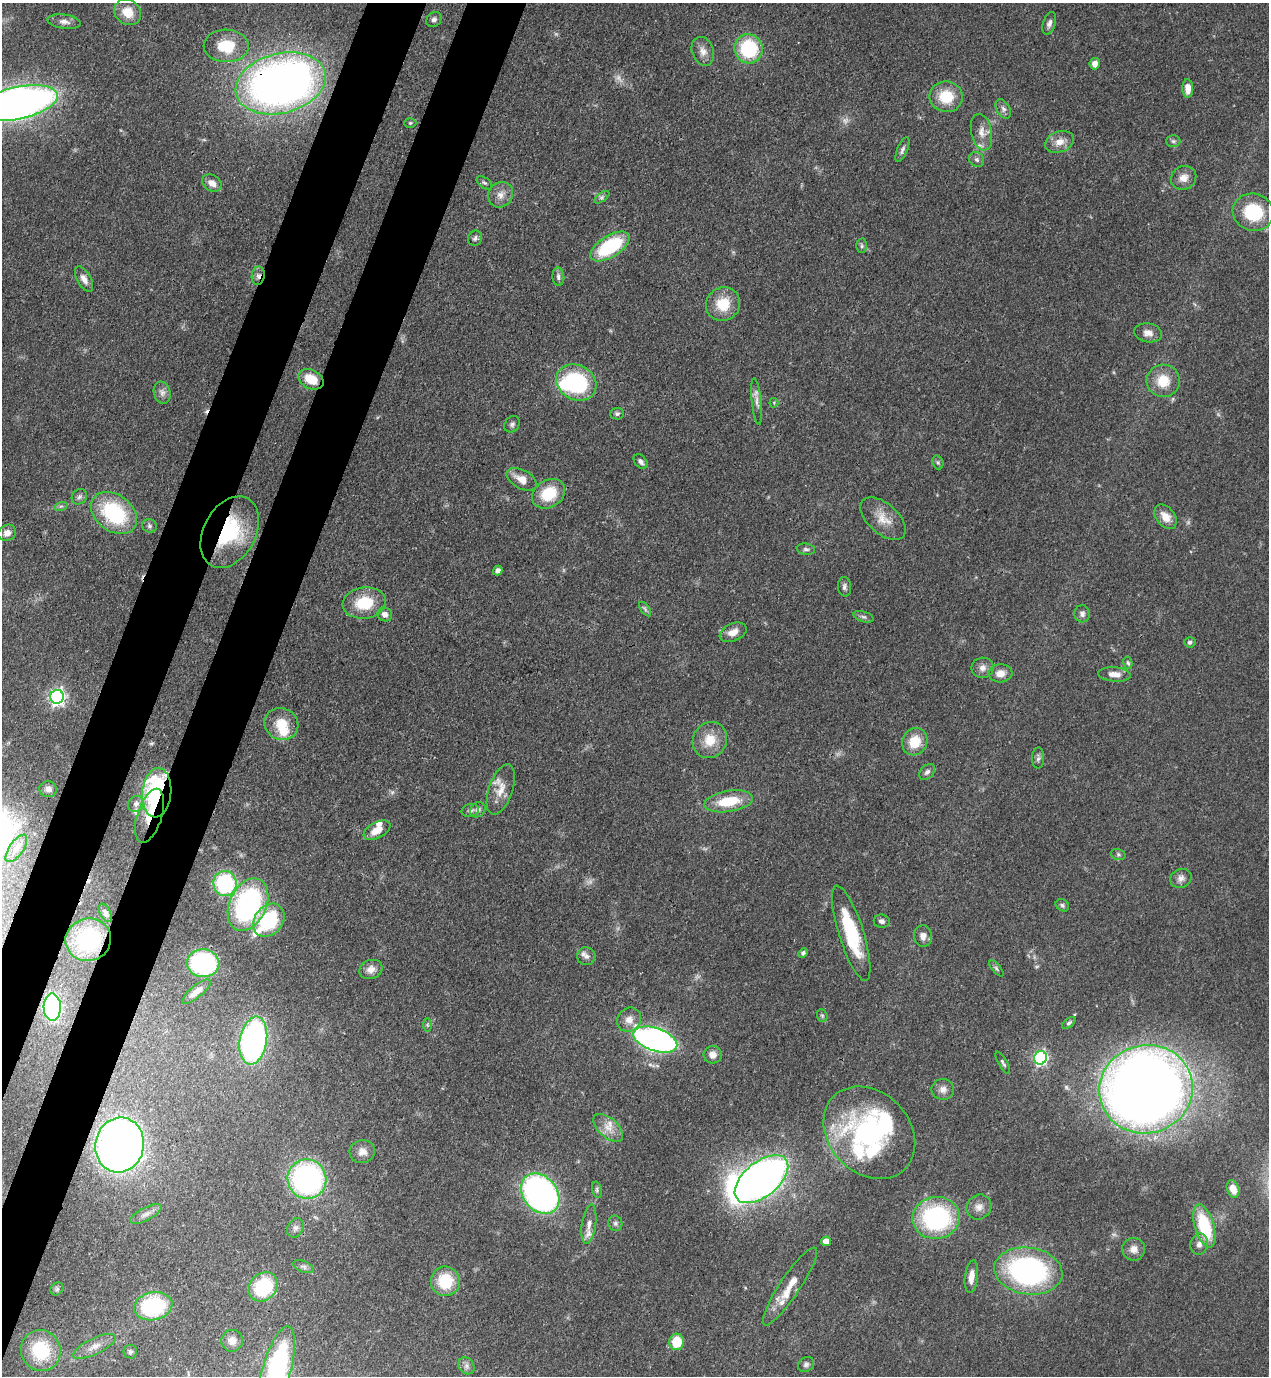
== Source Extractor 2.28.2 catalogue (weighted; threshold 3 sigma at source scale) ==
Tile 7 of 4 x 4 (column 3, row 2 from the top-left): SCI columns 2885-4151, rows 2791-4164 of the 5638 x 5579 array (HDU 1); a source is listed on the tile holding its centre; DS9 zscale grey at full resolution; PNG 1271 x 1378 px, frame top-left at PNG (2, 3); each listed source drawn as its Kron ellipse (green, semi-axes under 4 px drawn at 4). Shown black and unused: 8% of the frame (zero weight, under 3 of 4 exposures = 7% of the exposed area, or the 3 px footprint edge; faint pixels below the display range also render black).
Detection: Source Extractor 2.28.2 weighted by HDU 2 'WHT'; one run over the whole footprint, this tile lists its part. Background 0.0512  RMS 0.0033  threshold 0.0147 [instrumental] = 3 sigma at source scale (4.5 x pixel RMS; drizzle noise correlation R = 1.50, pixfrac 1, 0.05/0.05 arcsec/px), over >= 5 px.
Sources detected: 165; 5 too faint to see at this stretch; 4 inside a brighter object's white glare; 1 cosmic-ray / hot-pixel residue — neither listed nor drawn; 8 inside a brighter listed object's ellipse — not listed separately; the other 147 listed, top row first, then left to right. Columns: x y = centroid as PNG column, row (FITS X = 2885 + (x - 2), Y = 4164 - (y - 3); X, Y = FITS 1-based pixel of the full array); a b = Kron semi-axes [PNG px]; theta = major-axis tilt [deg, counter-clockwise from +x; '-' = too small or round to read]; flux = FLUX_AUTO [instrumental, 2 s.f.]
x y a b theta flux
128 12 14 12 -40 5.9
434 19 8 7 - 1.1
64 22 17 7 -7 2
1049 23 11 6 71 1.3
226 46 22 16 -2 12
749 49 15 14 - 23
703 51 15 10 -69 2.8
1095 64 6 5 - 2.4
281 83 46 30 14 240
1188 88 9 5 -88 3.3
946 97 17 15 -9 10
17 103 41 16 12 240
1003 109 10 6 -60 1.3
410 123 6 5 - 0.46
981 132 18 10 -78 3.6
1173 141 7 6 - 0.75
1059 142 15 10 21 3.5
902 150 13 5 67 1.1
977 160 8 7 - 1
1184 178 13 11 24 3.2
212 183 10 7 -32 2.6
484 183 9 5 -36 0.76
501 195 13 12 - 3
602 197 9 4 36 0.81
1253 212 20 18 -18 19
475 238 8 7 - 0.9
610 246 22 10 33 25
862 246 7 5 -90 0.75
258 276 9 6 80 1.4
558 277 9 6 -85 1
84 279 14 7 -61 2.2
723 304 17 16 - 8.8
1148 333 14 9 -9 2.6
311 379 13 9 -27 6.7
1163 381 16 16 - 7.4
576 382 21 17 -28 34
162 393 11 8 -74 1.7
757 401 23 5 -84 1.9
774 403 5 4 - 0.36
617 414 7 5 3 0.8
512 424 9 7 51 1
641 462 8 6 -50 1.1
938 462 7 5 -70 0.68
522 479 16 9 -29 4.1
549 494 18 13 33 11
79 497 8 7 - 1.1
61 506 7 4 18 0.57
114 513 25 18 -38 29
1166 517 14 9 -50 4
883 519 27 15 -41 6.1
149 526 7 6 - 0.9
230 532 38 26 61 27
7 533 9 8 - 2.2
806 549 9 5 -8 0.89
498 570 5 4 - 1.4
844 587 10 6 -85 1.1
364 603 22 15 8 12
645 609 8 4 -54 0.76
385 614 7 7 - 1.7
1082 614 8 8 - 1.3
863 617 10 5 -17 0.88
733 632 14 8 25 3.2
1190 642 5 5 - 0.79
1128 663 6 4 -78 0.58
982 668 11 10 - 2.1
1000 673 12 9 4 2.9
1114 674 16 7 -4 2.8
57 697 7 6 - 110
281 724 17 15 -24 7.1
710 740 18 17 - 7.2
915 742 14 12 61 8
1038 758 10 6 89 1
927 772 9 6 46 1.1
48 789 9 8 - 1.6
501 790 26 12 71 5
157 793 25 14 85 54
729 801 24 10 9 11
136 804 8 7 - 1.4
470 810 9 6 13 1.1
478 810 8 6 42 1.2
150 816 28 12 72 19
377 830 14 8 27 4.3
16 848 16 7 55 2.5
1118 854 7 5 -19 0.64
1181 878 11 9 25 1.7
225 883 12 11 - 33
248 905 27 18 65 63
1062 905 7 5 -34 0.73
105 913 10 5 -64 1
269 920 18 14 52 25
882 921 8 6 -7 1.1
851 933 50 12 -72 21
923 936 11 9 -88 2.3
88 940 23 21 15 27
803 953 5 4 - 0.77
586 956 9 9 - 1.5
203 963 16 14 -5 48
996 968 10 4 -50 0.68
371 969 12 9 21 2.5
196 992 18 6 39 3.2
52 1007 13 8 -89 53
822 1016 6 5 - 0.56
629 1020 13 11 42 3
1069 1023 8 4 39 0.68
427 1025 7 4 -89 0.59
655 1040 23 11 -18 140
253 1041 24 13 80 87
713 1055 9 8 - 2.4
1040 1058 7 6 - 68
1003 1063 12 3 -60 0.7
943 1089 11 10 - 2.2
1146 1089 47 44 16 530
608 1128 18 9 -42 3.9
869 1133 51 40 -46 56
120 1145 28 24 77 240
362 1152 12 11 - 2.7
307 1179 20 19 - 77
761 1179 31 17 39 230
1233 1189 9 6 -73 3.1
597 1190 8 4 -78 0.67
540 1194 22 17 -50 120
979 1207 13 12 - 2.7
146 1214 17 6 27 2.2
936 1218 23 21 8 49
615 1223 8 7 - 0.98
589 1224 20 7 82 2.5
1204 1226 22 9 -74 19
295 1228 10 8 58 1.4
826 1241 5 4 - 2.9
1199 1244 11 8 76 1.7
1134 1249 11 11 - 2.8
304 1267 11 5 -22 1
1028 1271 34 23 -8 73
971 1277 16 6 83 3.1
445 1281 15 14 - 13
790 1286 46 10 56 7.6
263 1287 16 13 46 22
57 1289 7 5 46 0.74
153 1306 19 14 11 28
232 1341 11 10 - 2.7
677 1342 8 7 - 9.6
94 1346 23 8 26 3.1
41 1351 21 19 -63 18
130 1352 7 6 - 0.85
806 1364 8 7 - 0.99
466 1366 9 7 -55 1.2
277 1370 45 14 74 58
Overlapping masked pixels (flux is a lower limit): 7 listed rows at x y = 281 83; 258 276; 311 379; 230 532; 157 793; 150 816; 120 1145
Isophote crosses this tile's border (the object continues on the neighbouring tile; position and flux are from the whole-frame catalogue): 2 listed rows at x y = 17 103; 277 1370